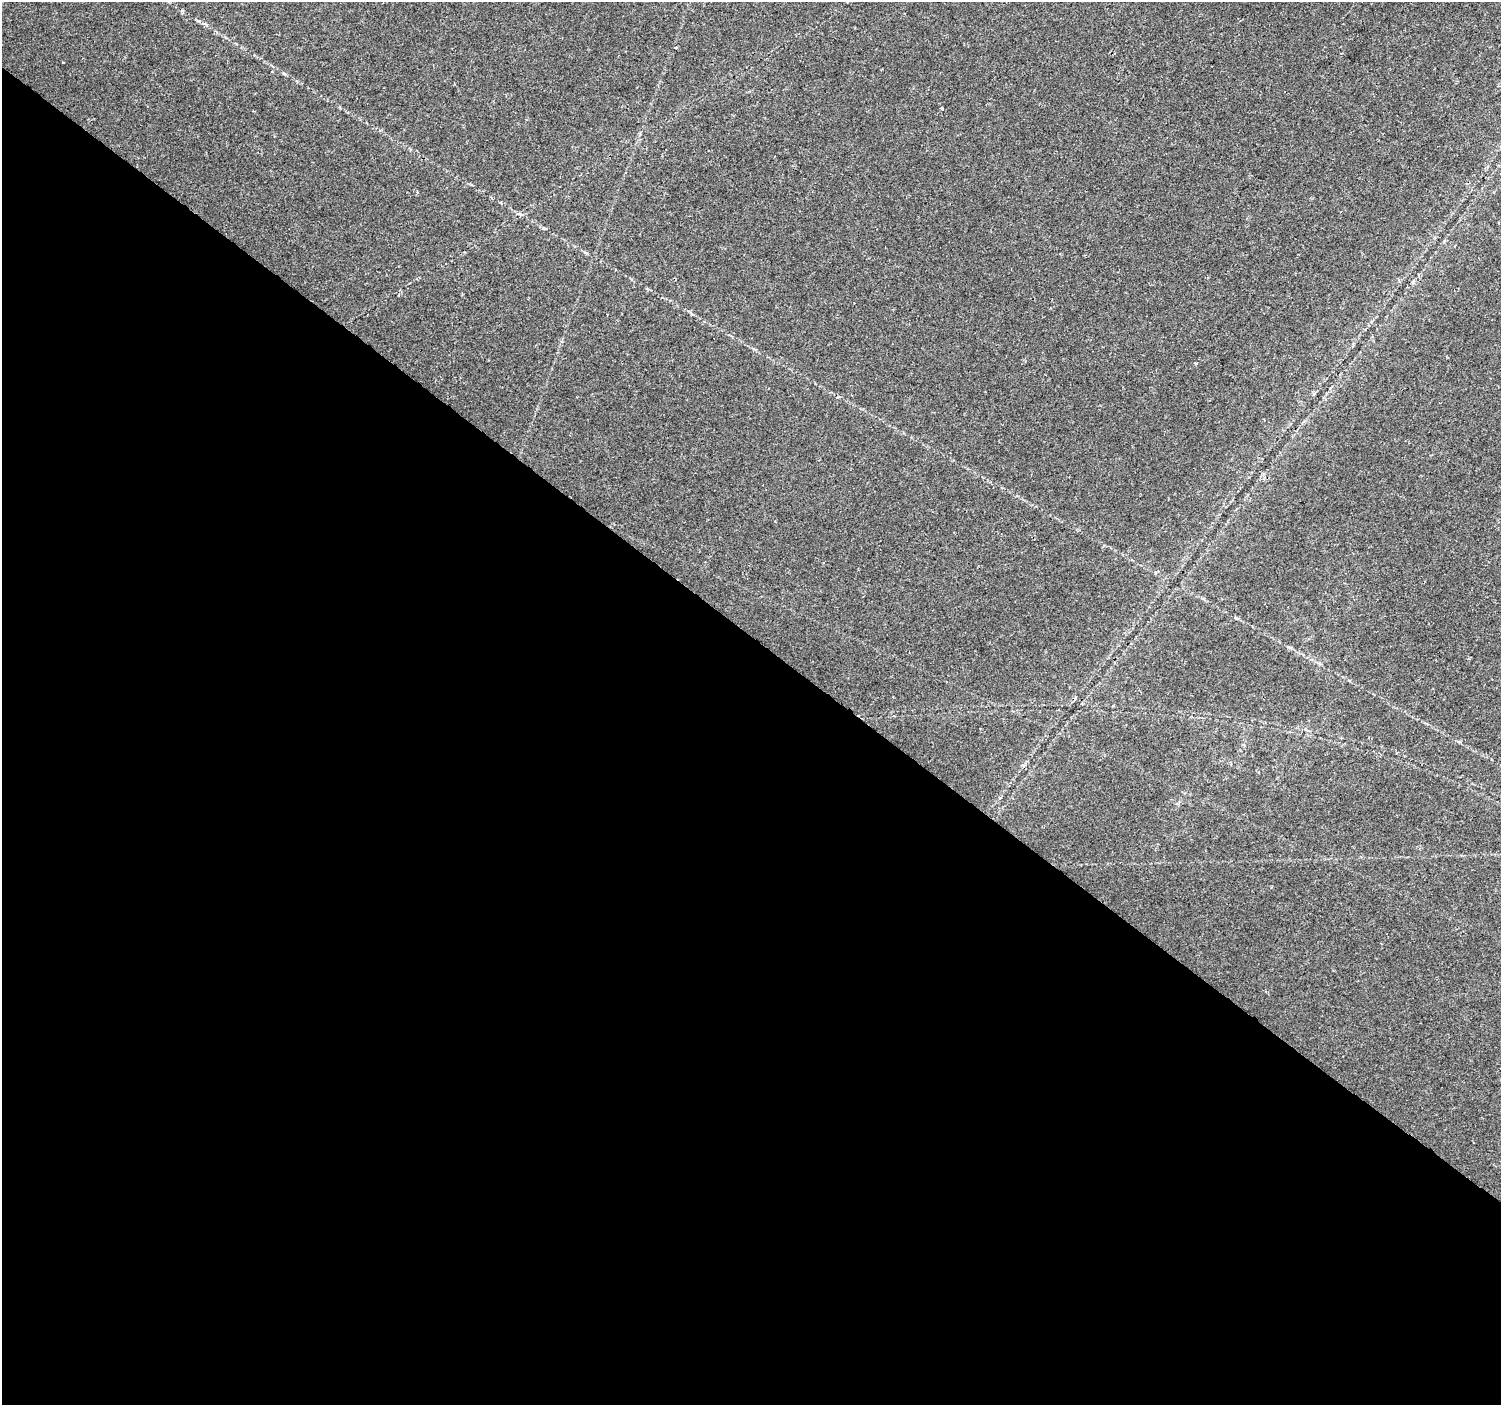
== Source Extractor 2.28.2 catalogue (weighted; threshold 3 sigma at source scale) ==
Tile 14 of 4 x 4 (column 2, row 4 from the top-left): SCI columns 1505-3003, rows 241-1643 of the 6000 x 6025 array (HDU 1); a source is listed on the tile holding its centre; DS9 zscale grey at full resolution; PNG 1503 x 1407 px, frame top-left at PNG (2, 2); no overlay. Shown black and unused: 55% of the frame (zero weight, under 2 of 3 exposures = <1% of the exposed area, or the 3 px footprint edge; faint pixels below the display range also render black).
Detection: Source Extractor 2.28.2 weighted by HDU 2 'WHT'; one run over the whole footprint, this tile lists its part. Background 0.0239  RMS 0.0033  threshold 0.0147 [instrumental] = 3 sigma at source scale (4.5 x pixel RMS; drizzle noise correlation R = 1.50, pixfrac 1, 0.0396/0.0396 arcsec/px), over >= 5 px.
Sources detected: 3; all 3 listed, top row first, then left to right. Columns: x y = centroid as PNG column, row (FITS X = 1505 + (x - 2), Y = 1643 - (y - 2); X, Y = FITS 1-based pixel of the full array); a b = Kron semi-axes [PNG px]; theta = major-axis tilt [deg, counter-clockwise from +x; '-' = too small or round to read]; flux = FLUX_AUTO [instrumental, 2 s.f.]
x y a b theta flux
675 48 3 2 - 0.35
942 109 3 3 - 0.7
586 253 7 3 -45 0.44